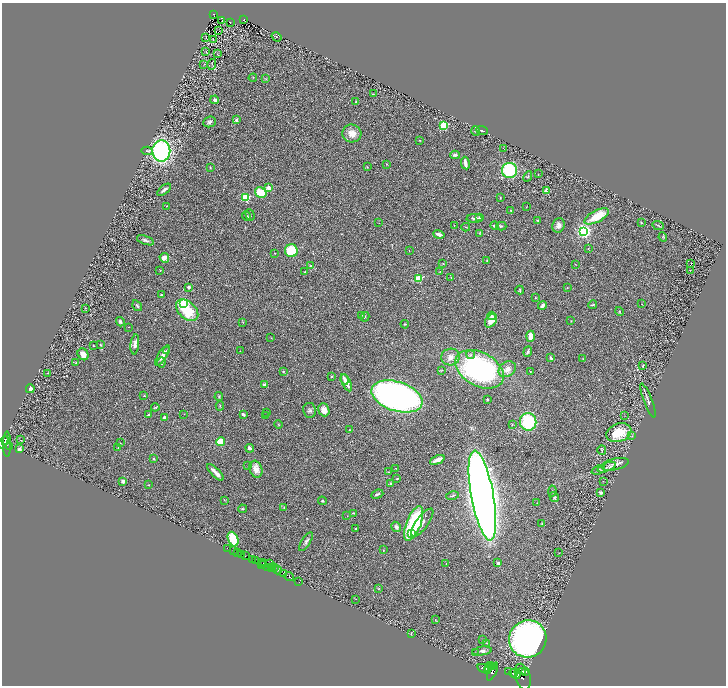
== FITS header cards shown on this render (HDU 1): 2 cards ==
NAXIS1  =                 1448
NAXIS2  =                 1367

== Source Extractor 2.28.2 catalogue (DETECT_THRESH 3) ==
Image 1448 x 1367 px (HDU 1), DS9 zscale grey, zoomed out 1/2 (1 PNG px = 2 x 2 image px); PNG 728 x 688 px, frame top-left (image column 1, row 1366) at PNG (2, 3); each listed source drawn as its Kron ellipse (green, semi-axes under 4 px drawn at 4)
Background 0.698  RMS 0.031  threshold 0.0935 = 3 sigma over >= 5 px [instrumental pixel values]
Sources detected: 277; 36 cannot appear on this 1/2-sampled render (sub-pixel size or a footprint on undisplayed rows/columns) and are neither listed nor drawn; the other 241 listed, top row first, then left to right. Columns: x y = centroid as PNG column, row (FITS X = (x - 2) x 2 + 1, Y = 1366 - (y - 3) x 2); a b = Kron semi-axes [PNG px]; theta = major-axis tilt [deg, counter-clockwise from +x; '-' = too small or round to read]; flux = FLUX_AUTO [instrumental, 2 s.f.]
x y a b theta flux
213 14 3 2 - 59
244 19 2 2 - 55
222 21 2 1 - 1.9
230 22 2 1 - 2.9
219 31 2 1 - 49
276 37 5 2 - 4.8
206 38 2 1 - 2.3
213 39 3 1 - 2.1
206 52 2 1 - 34
217 54 2 2 - 1.8
204 64 2 1 - 3.2
212 64 5 1 - 3.1
253 78 4 2 - 3.6
266 79 3 3 - 6.6
373 94 3 2 - 4.1
215 100 4 4 - 14
356 101 3 3 - 9.1
236 120 4 3 - 13
210 122 6 5 - 16
444 126 3 3 - 580
476 131 5 3 - 6.8
482 131 6 2 -22 5.9
352 133 9 9 - 62
420 140 2 2 - 3
503 148 3 2 - 2.2
147 151 6 3 -5 9.5
161 151 10 9 - 1300
455 155 5 3 - 17
465 163 6 2 -80 42
386 164 3 2 - 2.2
210 167 3 2 - 4.6
367 167 3 3 - 4.7
509 170 7 7 - 390
538 174 2 2 - 1.8
528 176 5 2 - 5
269 188 2 2 - 130
164 190 8 3 38 20
546 190 4 4 - 29
261 192 6 4 -30 140
245 197 3 3 - 590
500 198 3 2 - 3.6
167 206 2 2 - 1.9
526 207 3 2 - 2.4
511 210 2 2 - 3.1
250 215 6 3 -73 6
246 216 5 4 - 8.8
597 216 13 5 28 170
474 218 8 3 2 14
480 218 4 3 - 14
538 220 2 2 - 18
379 223 2 1 - 1.6
641 223 2 2 - 4.3
454 225 2 1 - 1.9
495 225 4 3 - 11
558 225 7 6 - 24
658 225 6 3 -24 7.7
501 226 5 3 - 6.8
466 227 4 2 - 4.5
584 231 3 3 - 2200
480 233 4 2 - 3.5
439 234 5 2 - 33
663 237 5 3 - 5.4
145 240 9 4 -19 15
588 248 2 2 - 3.6
409 250 2 2 - 3.1
291 251 6 6 - 250
275 253 2 1 - 2.6
164 258 5 4 - 50
487 260 3 2 - 4.3
443 264 3 2 - 3.8
575 264 3 2 - 2.3
691 264 2 1 - 2.6
311 266 3 3 - 6.7
160 270 3 2 - 3.3
690 270 2 2 - 3.8
305 271 4 1 - 2.2
440 271 2 2 - 2.2
451 277 2 2 - 4.1
419 278 3 3 - 350
189 287 3 3 - 14
567 288 2 2 - 2
520 290 4 2 - 6.1
161 295 3 2 - 6.7
535 298 3 2 - 3.8
184 303 3 3 - 560
642 304 3 2 - 2.3
542 305 4 2 - 19
592 305 4 2 - 6.2
137 306 6 4 -57 11
85 308 3 2 - 1.9
187 310 13 8 -41 260
619 311 4 3 - 5.4
361 315 3 2 - 4
492 316 4 3 - 19
365 317 5 2 - 4.2
491 321 7 5 55 58
571 321 3 2 - 2.2
120 322 5 3 - 15
243 322 3 2 - 3.3
405 324 4 2 - 6.3
128 327 2 1 - 1.7
531 336 6 3 88 62
271 338 2 2 - 2.2
135 344 10 4 83 38
100 345 4 2 - 4.5
93 346 2 2 - 11
167 350 4 3 - 6.7
240 351 2 2 - 1.8
528 352 5 3 - 11
83 354 6 5 - 32
471 355 4 4 - 9.5
162 356 12 3 58 45
450 357 9 8 - 43
551 358 3 2 - 10
583 359 4 2 - 4.1
76 363 2 2 - 4.2
161 363 5 3 - 12
643 366 3 2 - 6.8
480 369 26 17 -29 1500
507 369 9 7 36 43
442 370 4 2 - 3.5
283 371 3 2 - 7.1
530 371 2 2 - 2.7
47 373 3 1 - 2.3
331 377 3 2 - 4.3
344 379 5 3 - 29
346 383 9 3 -64 49
264 384 3 3 - 13
30 389 4 3 - 39
144 395 4 3 - 4.5
219 396 4 3 - 5.7
397 396 26 14 -18 4100
487 399 2 2 - 10
648 401 18 3 -69 20
220 406 4 3 - 5.5
155 407 4 2 - 7.4
309 410 7 6 - 17
324 410 6 5 - 37
267 413 2 2 - 2
184 414 2 2 - 1.7
243 414 4 2 - 13
148 415 2 2 - 17
265 416 2 2 - 2
625 416 2 1 - 1.8
164 417 3 3 - 17
528 422 9 8 - 340
279 424 4 3 - 4.5
512 424 3 2 - 3.5
349 430 2 2 - 3.1
619 433 13 9 19 180
632 436 2 2 - 3.9
20 440 2 1 - 1.9
6 441 3 2 - 1100
3 442 7 3 57 1300
221 442 4 4 - 130
120 443 3 2 - 2.5
7 444 12 2 -90 510
9 446 3 2 - 270
118 448 2 2 - 2.5
250 448 4 3 - 22
20 449 4 3 - 15
602 450 5 3 - 5.8
154 459 3 3 - 6.6
437 460 8 3 24 36
615 464 14 5 12 33
248 465 3 2 - 2.7
607 467 9 4 21 19
396 468 2 2 - 3.2
256 469 8 6 -71 55
598 470 7 3 23 13
215 472 11 3 -45 52
389 472 3 3 - 4.5
397 479 3 2 - 3.9
123 481 3 3 - 19
603 481 2 1 - 1.6
390 484 2 2 - 16
149 485 3 2 - 3.2
552 491 5 2 - 5.2
601 492 4 3 - 16
377 494 6 3 21 11
482 495 46 11 -80 13000
453 496 6 2 15 7.4
554 497 5 4 - 9.9
224 500 4 2 - 3.3
322 501 4 3 - 7.3
537 503 3 2 - 3.2
284 508 4 3 - 6.8
243 509 4 3 - 5
353 513 4 2 - 4.4
347 516 2 1 - 1.4
414 523 18 7 68 530
422 523 17 6 53 41
542 523 4 3 - 6.4
396 527 5 4 - 20
355 529 2 2 - 5.2
411 534 4 3 - 19
233 539 7 5 -68 190
306 542 11 4 57 20
228 548 2 1 - 14
383 550 2 2 - 2.4
234 551 2 1 - 52
238 553 2 2 - 270
559 553 2 1 - 1.7
242 554 2 1 - 690
245 556 3 2 - 82
252 560 3 1 - 36
255 561 3 2 - 610
263 562 2 2 - 510
446 563 2 2 - 2.8
498 563 2 2 - 49
261 564 2 1 - 320
264 564 3 2 - 320
269 564 3 1 - 570
268 567 4 2 - 310
271 567 2 1 - 290
275 568 3 2 - 950
277 570 4 2 - 860
284 574 4 2 - 810
289 577 5 2 - 1100
298 582 2 1 - 46
379 589 3 2 - 3.8
356 599 2 1 - 1.3
435 620 2 1 - 1.6
411 633 2 2 - 5.4
528 639 19 18 - 2700
483 640 3 3 - 4
487 643 2 2 - 2.8
482 651 10 4 7 22
475 653 4 3 - 4.8
491 666 3 2 - 2300
493 667 4 2 - 2400
484 668 7 4 -15 11000
489 668 2 2 - 2000
487 670 2 2 - 2800
492 671 9 3 64 5900
526 671 3 2 - 940
508 672 2 1 - 210
523 672 3 2 - 2300
513 673 4 2 - 3300
515 674 5 4 - 8300
523 677 13 7 -73 8200
At the frame edge (FLAGS 8, measured only in part): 1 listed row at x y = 3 442
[36 sub-pixel or undisplayed-footprint detections neither listed nor drawn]